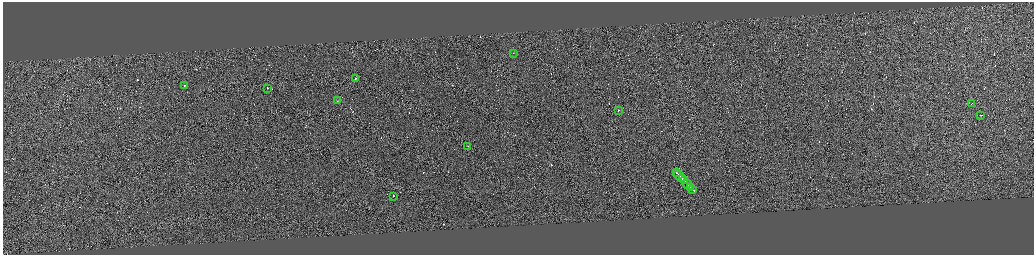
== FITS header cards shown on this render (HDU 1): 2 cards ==
NAXIS1  =                 4125
NAXIS2  =                 1009

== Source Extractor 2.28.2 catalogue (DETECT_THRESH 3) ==
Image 4125 x 1009 px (HDU 1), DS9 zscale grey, zoomed out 1/4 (1 PNG px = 4 x 4 image px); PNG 1036 x 257 px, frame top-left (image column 1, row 1009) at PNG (3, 2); each listed source drawn as its Kron ellipse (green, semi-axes under 4 px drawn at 4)
Background 0.37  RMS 3.8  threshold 11.5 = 3 sigma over >= 5 px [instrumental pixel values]
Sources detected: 332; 315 cannot appear on this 1/4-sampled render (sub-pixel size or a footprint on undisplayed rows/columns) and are neither listed nor drawn; the other 17 listed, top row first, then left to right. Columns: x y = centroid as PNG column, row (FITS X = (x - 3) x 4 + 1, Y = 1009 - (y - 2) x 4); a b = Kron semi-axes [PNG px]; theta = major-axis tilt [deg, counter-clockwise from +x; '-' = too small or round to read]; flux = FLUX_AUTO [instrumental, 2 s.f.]
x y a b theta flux
514 53 2 1 - 7600
356 78 2 1 - 5900
185 86 2 1 - 3800
268 88 3 1 - 32000
338 101 2 1 - 29000
972 103 2 1 - 11000
619 110 2 1 - 42000
981 115 2 1 - 18000
468 146 2 1 - 15000
677 173 3 1 - 130000
680 176 7 1 -45 280000
683 179 2 1 - 100000
685 181 3 1 - 170000
688 185 6 1 -46 280000
691 187 4 1 - 170000
693 190 3 1 - 120000
394 196 2 1 - 32000
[315 sub-pixel or undisplayed-footprint detections neither listed nor drawn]